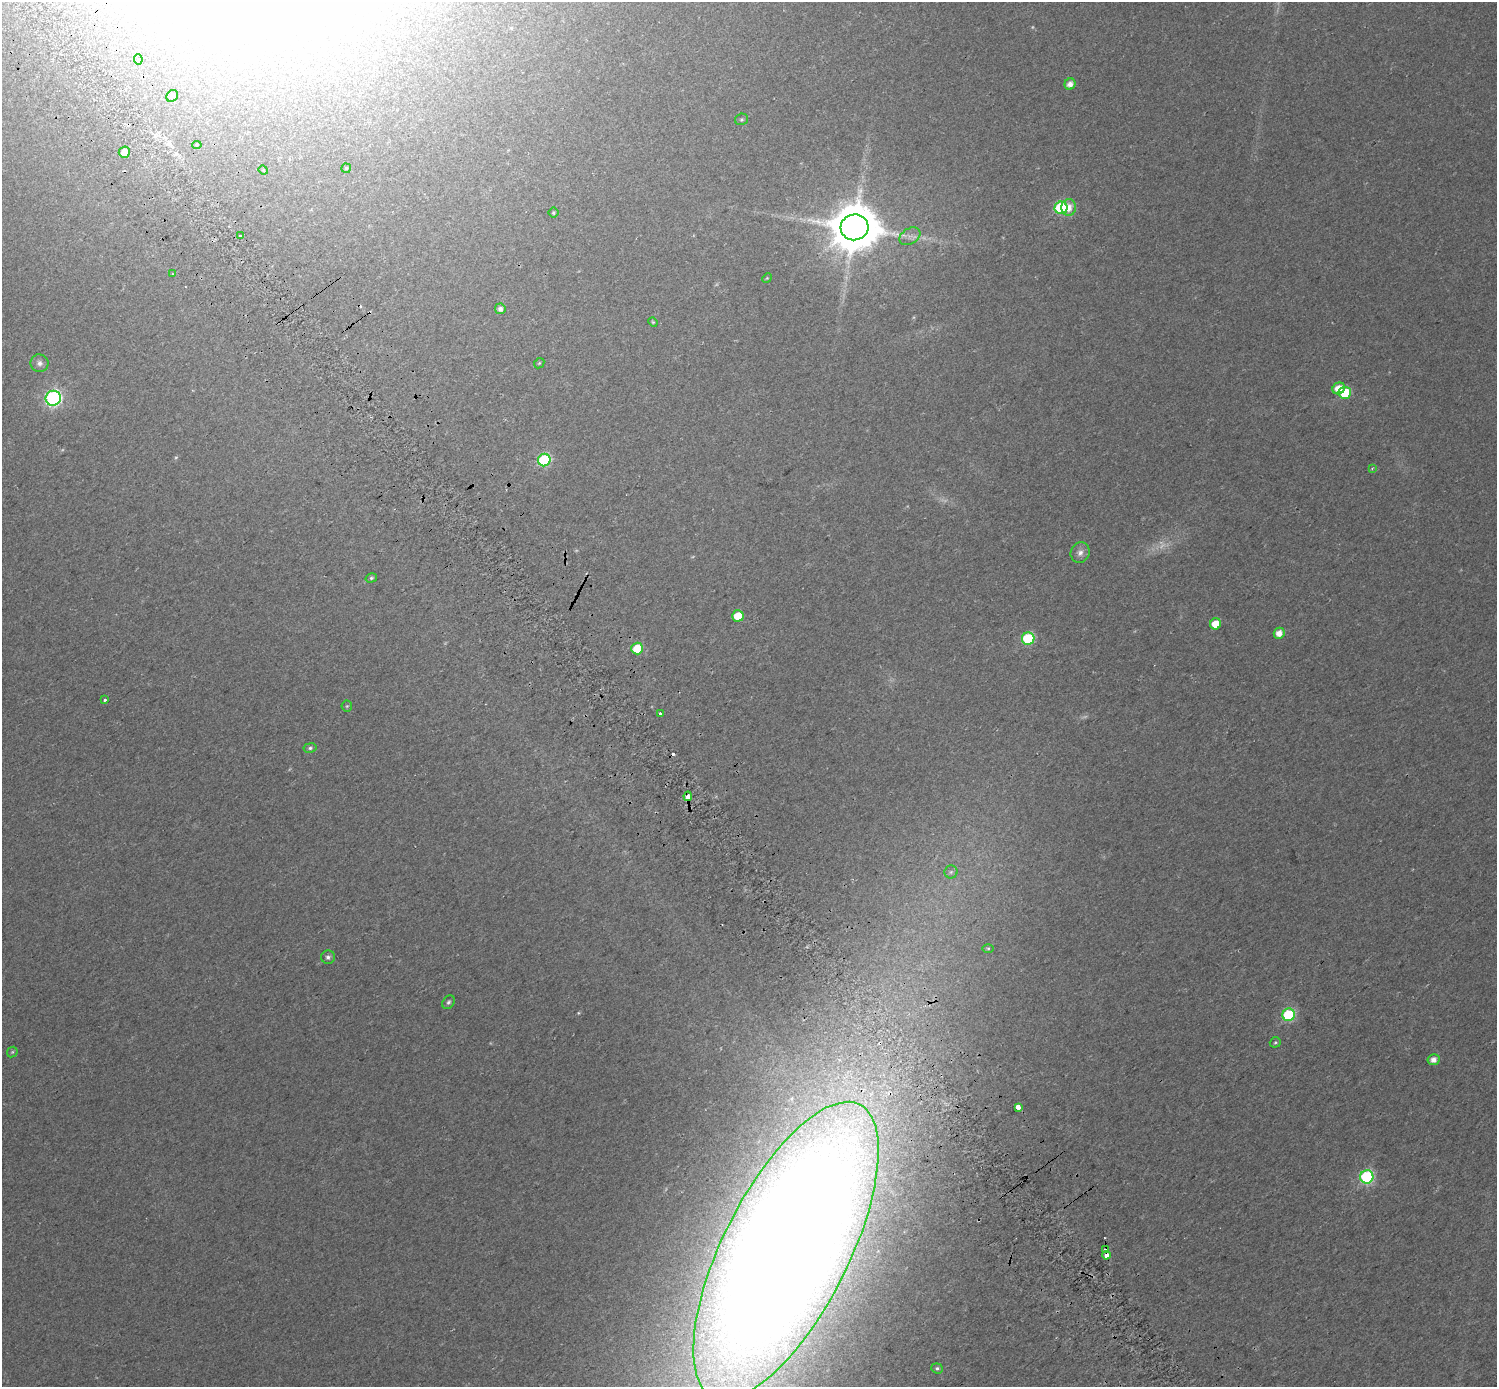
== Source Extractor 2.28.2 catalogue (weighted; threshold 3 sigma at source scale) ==
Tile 11 of 4 x 4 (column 3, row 3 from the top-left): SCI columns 3051-4545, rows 1608-2992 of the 6105 x 6047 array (HDU 1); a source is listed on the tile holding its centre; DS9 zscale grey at full resolution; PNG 1499 x 1389 px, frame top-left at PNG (2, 2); each listed source drawn as its Kron ellipse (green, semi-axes under 4 px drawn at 4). Shown black and unused: <1% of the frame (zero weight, under 2 of 3 exposures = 4% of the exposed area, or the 3 px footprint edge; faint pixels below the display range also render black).
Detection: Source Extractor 2.28.2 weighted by HDU 2 'WHT'; one run over the whole footprint, this tile lists its part. Background 0.0303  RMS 0.01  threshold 0.047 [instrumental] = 3 sigma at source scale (4.5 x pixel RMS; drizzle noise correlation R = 1.50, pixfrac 1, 0.0396/0.0396 arcsec/px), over >= 5 px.
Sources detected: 62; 7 too faint to see at this stretch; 4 cosmic-ray / hot-pixel residue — neither listed nor drawn; the other 51 listed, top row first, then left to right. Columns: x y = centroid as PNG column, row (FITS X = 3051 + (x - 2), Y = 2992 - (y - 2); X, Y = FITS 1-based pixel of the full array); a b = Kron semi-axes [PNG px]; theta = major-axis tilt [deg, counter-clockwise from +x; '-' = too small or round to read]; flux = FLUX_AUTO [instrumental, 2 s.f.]
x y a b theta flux
138 59 5 3 - 2.1
1070 84 6 5 - 7.1
172 96 6 5 - 2.5
741 119 6 5 - 1.7
197 145 4 4 - 1.6
124 152 6 5 - 8.7
346 168 4 4 - 1.2
263 170 5 4 - 1.2
1069 207 8 7 - 10
1061 208 6 6 - 120
553 213 5 5 - 1.5
855 227 14 13 - 5200
241 236 4 2 - 3.5
910 236 11 7 31 6
173 274 3 3 - 0.85
767 278 5 4 - 0.93
500 309 5 5 - 4
653 322 5 4 - 1
40 363 9 9 - 4.9
539 363 6 4 45 1.2
1339 388 6 5 - 15
1345 393 6 6 - 52
53 398 7 7 - 260
544 460 6 6 - 97
1372 468 4 4 - 1.1
1080 552 10 9 - 5.7
371 578 6 4 15 1.7
738 616 6 5 - 24
1216 624 5 5 - 20
1279 633 5 5 - 9.7
1028 639 6 6 - 80
637 648 6 6 - 25
105 700 3 3 - 2.9
347 706 5 5 - 1.5
660 714 3 3 - 3.6
310 748 6 4 9 2.3
688 796 5 4 - 12
951 872 6 6 - 2.6
988 948 5 3 - 1.2
328 957 7 6 - 3.1
448 1002 7 5 55 2.4
1289 1015 6 6 - 100
1275 1042 6 5 - 1.5
12 1052 6 4 46 1.3
1433 1060 6 5 - 6.7
1018 1107 4 3 - 75
1367 1177 6 6 - 150
786 1250 163 63 63 5200
1106 1250 4 3 - 7.5
1106 1255 4 4 - 15
937 1368 6 5 - 1.9
Overlapping masked pixels (flux is a lower limit): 4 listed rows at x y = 688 796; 786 1250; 1106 1250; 1106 1255
Isophote crosses this tile's border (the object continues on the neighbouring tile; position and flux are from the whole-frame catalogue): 1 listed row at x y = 786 1250